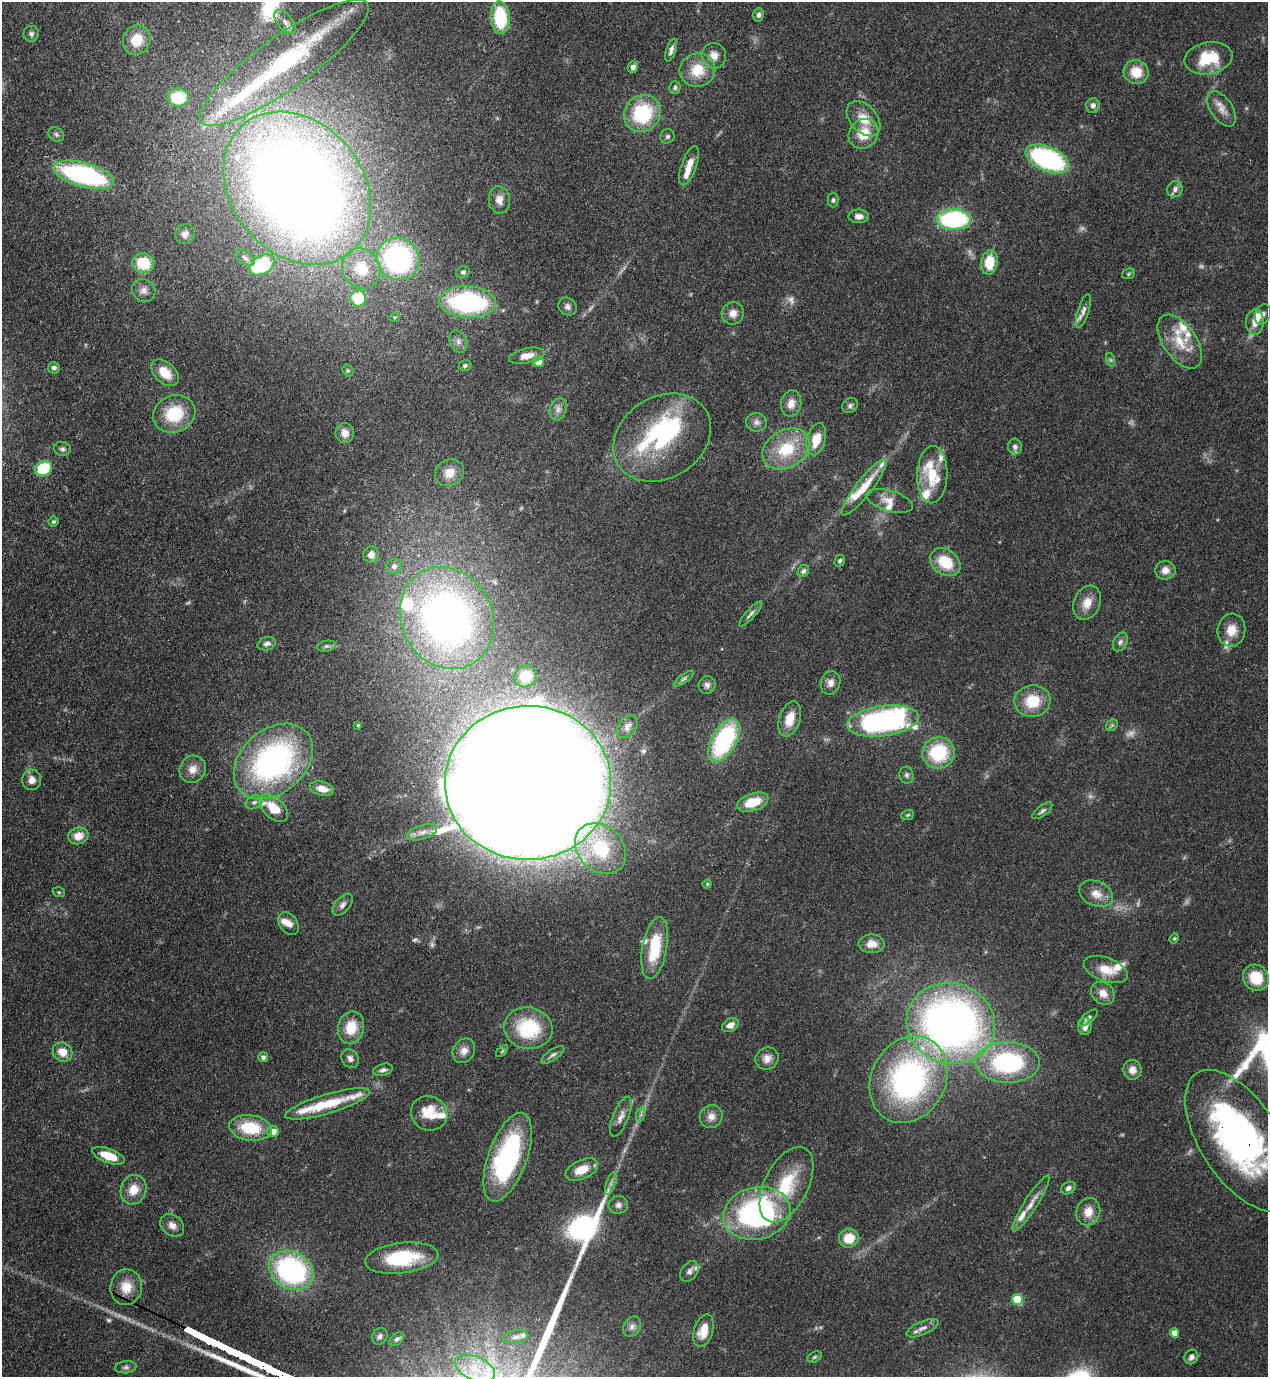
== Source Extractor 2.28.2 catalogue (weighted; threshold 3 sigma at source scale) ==
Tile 11 of 4 x 4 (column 3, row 3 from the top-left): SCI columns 2885-4150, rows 1416-2790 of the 5638 x 5578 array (HDU 1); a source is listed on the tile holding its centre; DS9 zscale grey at full resolution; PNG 1270 x 1379 px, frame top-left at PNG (2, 2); each listed source drawn as its Kron ellipse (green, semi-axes under 4 px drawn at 4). Shown black and unused: <1% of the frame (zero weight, under 3 of 4 exposures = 7% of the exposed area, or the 3 px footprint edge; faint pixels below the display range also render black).
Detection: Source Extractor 2.28.2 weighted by HDU 2 'WHT'; one run over the whole footprint, this tile lists its part. Background 0.0696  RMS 0.0036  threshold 0.0161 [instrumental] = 3 sigma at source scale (4.5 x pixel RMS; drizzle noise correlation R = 1.50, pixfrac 1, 0.05/0.05 arcsec/px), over >= 5 px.
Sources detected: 222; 13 too faint to see at this stretch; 5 inside a brighter object's white glare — neither listed nor drawn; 26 inside a brighter listed object's ellipse — not listed separately; the other 178 listed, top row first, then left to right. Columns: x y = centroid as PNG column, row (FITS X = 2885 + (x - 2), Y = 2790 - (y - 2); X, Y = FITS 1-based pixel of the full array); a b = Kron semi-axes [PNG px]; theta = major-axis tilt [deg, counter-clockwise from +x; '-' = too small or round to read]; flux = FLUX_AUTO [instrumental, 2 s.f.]
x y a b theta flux
758 15 6 5 - 1.2
500 18 16 9 -86 21
285 22 14 7 -50 2.3
31 34 8 7 - 1.1
137 40 15 13 65 8.3
671 50 12 5 72 1.6
714 56 13 12 - 3.5
1208 58 24 16 11 15
284 63 102 26 36 66
633 67 6 5 - 1.5
697 70 18 16 13 10
1136 72 12 12 - 7.7
675 87 6 5 - 0.8
178 98 11 9 1 14
1093 105 7 6 - 1.8
1222 109 20 11 -56 3.9
642 113 19 17 46 26
864 119 20 13 -47 6.8
56 134 8 6 -39 0.92
864 134 16 14 45 8.4
667 136 7 6 - 0.92
1047 159 23 12 -24 64
689 166 20 7 71 4.5
84 175 31 12 -15 73
297 188 84 65 -50 540
1175 189 8 7 - 1.7
499 200 14 10 -83 3.3
833 200 7 5 -90 0.84
859 216 10 7 -1 2.1
954 219 17 10 0 52
185 234 10 9 - 2
245 258 11 6 -34 1.3
398 259 22 20 -41 71
989 262 12 8 81 9.9
143 263 11 9 -23 13
262 265 13 9 32 24
361 269 21 18 -57 11
463 272 6 6 - 0.94
1129 274 6 5 - 0.57
144 290 12 11 - 2.5
358 298 8 8 - 15
468 302 28 16 -3 60
567 306 9 8 - 1.6
1083 311 17 5 72 2.1
733 313 11 11 - 2.9
1263 314 10 7 66 1.5
395 317 5 3 - 0.37
1255 322 12 9 88 3.6
458 341 11 8 -65 2
1180 342 30 16 -55 11
527 356 18 7 12 4
1111 360 7 4 -71 0.6
538 362 5 5 - 4.5
465 366 6 5 - 0.86
54 368 6 5 - 1.1
348 371 6 5 - 0.55
165 373 16 10 -43 6.8
791 404 13 10 81 3.6
850 405 8 7 - 1
558 409 11 8 72 2
174 414 21 18 24 16
757 422 10 9 - 1.8
345 433 10 9 - 2.7
662 438 52 40 33 50
816 439 16 9 76 7.5
1015 447 8 6 -76 1.4
62 449 8 7 - 1.1
786 449 25 18 31 16
43 468 9 7 23 20
449 473 15 13 29 5.3
932 475 28 15 88 13
864 487 35 8 52 10
890 501 24 10 -16 4.3
53 522 5 5 - 0.54
371 555 8 7 - 1.9
840 561 6 4 58 0.77
945 562 16 12 -37 12
394 566 8 7 - 1.4
1165 570 10 9 - 2.8
803 571 6 5 - 1.1
1087 603 18 13 68 5.2
751 614 16 4 48 1.3
447 618 53 45 -62 190
1231 630 16 14 83 5.7
1120 642 10 6 63 1.3
267 644 9 6 16 1.5
327 646 9 5 9 0.89
526 676 11 10 - 6.7
684 679 12 4 36 0.97
830 683 12 9 71 2.4
707 685 9 8 - 1.5
1032 701 18 16 8 12
790 719 18 10 72 6.2
883 721 36 15 8 100
358 725 4 3 - 0.46
1112 725 6 5 - 0.7
627 726 13 8 54 2.1
724 740 24 12 61 47
938 753 16 15 - 22
273 761 44 32 40 96
193 769 14 13 - 3.8
907 775 8 7 - 1.1
32 780 10 9 - 2.8
528 783 83 77 1 3600
322 789 12 7 -13 4
254 802 9 6 28 1.2
753 802 16 8 19 8.8
274 808 17 10 -42 7.9
1042 811 12 5 37 1.1
908 815 6 4 21 0.55
422 832 15 7 16 2.4
78 836 10 8 16 4.2
601 848 28 22 -44 28
707 884 5 4 - 0.43
59 892 6 5 - 0.53
1096 894 17 12 -22 4.6
343 905 13 7 49 1.8
288 923 12 8 -53 2.6
1174 938 5 4 - 0.46
872 944 13 9 -1 4.2
655 948 31 12 80 16
1106 969 23 12 -20 7
1256 978 13 12 - 11
1103 993 13 10 -42 3.5
1088 1018 12 5 39 1
951 1023 44 40 -16 220
730 1025 9 6 28 2.3
1085 1027 8 7 - 2.1
351 1028 16 13 76 8.7
528 1028 24 21 -9 23
464 1051 13 10 58 3
502 1051 7 4 45 0.6
62 1052 10 9 - 5.1
553 1055 13 5 34 1.2
263 1057 5 5 - 1.2
767 1058 12 10 33 2.9
350 1059 10 8 -55 1.5
1008 1062 32 20 0 47
383 1070 10 6 16 1.4
1132 1070 10 9 - 2.8
909 1079 45 37 62 99
327 1104 44 9 17 14
429 1113 18 17 - 8.8
641 1114 7 4 72 0.87
621 1117 21 8 68 2.8
711 1117 12 11 - 2.9
250 1128 21 12 -8 15
273 1131 6 5 - 3.3
1240 1141 80 40 -57 120
108 1156 17 7 -20 8
508 1157 46 19 70 55
582 1170 17 9 24 6.6
611 1183 12 4 71 1.3
787 1185 41 22 63 20
1068 1188 7 6 - 1.5
133 1190 15 12 71 5.6
1031 1203 33 6 57 4.2
618 1205 10 9 - 1.7
1088 1212 14 12 76 4.8
757 1213 34 26 13 85
172 1225 13 10 -37 2.7
849 1238 10 9 - 7.4
402 1258 37 15 7 22
291 1270 23 18 -28 72
690 1271 11 7 53 1.6
126 1287 18 16 84 6.7
1017 1299 5 5 - 21
632 1326 11 8 59 1.8
922 1328 17 6 23 2.2
704 1331 17 9 72 6.3
1175 1333 5 4 - 3.7
380 1336 9 7 54 1.3
516 1337 13 6 11 1.7
397 1339 8 5 43 1
814 1357 8 5 27 0.62
1191 1357 7 6 - 1.6
126 1367 11 6 6 1.2
475 1368 21 11 -23 7.7
Overlapping masked pixels (flux is a lower limit): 4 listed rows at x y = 500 18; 528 783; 1240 1141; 126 1287
Isophote crosses this tile's border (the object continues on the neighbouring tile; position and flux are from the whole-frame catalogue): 2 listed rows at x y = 500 18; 1240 1141
Unlisted compact peaks at least as high as the median listed source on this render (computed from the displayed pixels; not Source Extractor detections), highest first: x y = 582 1251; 579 1259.